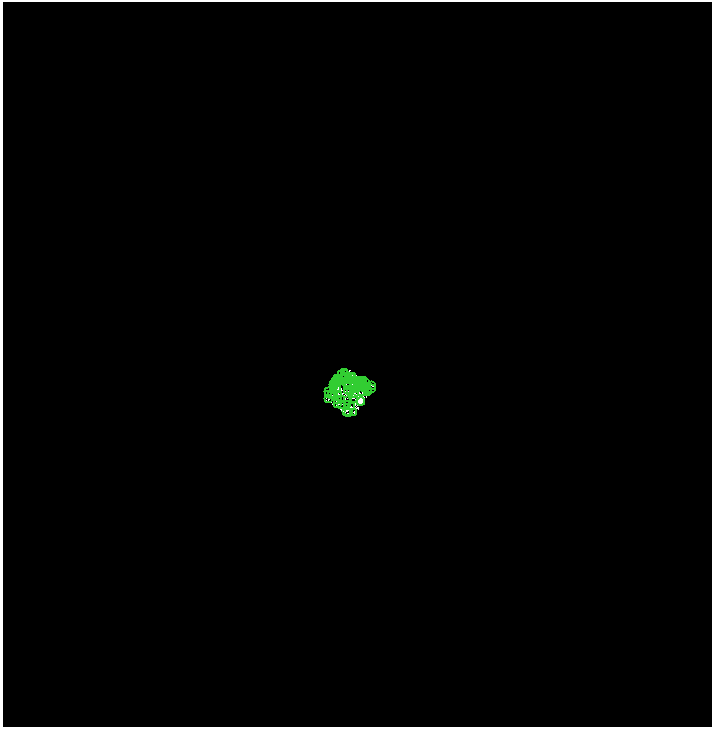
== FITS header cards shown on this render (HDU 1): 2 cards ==
NAXIS1  =                 1419
NAXIS2  =                 1450

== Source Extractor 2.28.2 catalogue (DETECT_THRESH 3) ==
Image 1419 x 1450 px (HDU 1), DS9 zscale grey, zoomed out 1/2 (1 PNG px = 2 x 2 image px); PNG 714 x 729 px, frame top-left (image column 2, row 1450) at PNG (3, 2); each listed source drawn as its Kron ellipse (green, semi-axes under 4 px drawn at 4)
Background 0.696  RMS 1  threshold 3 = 3 sigma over >= 5 px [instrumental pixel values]
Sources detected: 68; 11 cannot appear on this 1/2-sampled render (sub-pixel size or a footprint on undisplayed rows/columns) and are neither listed nor drawn; the other 57 listed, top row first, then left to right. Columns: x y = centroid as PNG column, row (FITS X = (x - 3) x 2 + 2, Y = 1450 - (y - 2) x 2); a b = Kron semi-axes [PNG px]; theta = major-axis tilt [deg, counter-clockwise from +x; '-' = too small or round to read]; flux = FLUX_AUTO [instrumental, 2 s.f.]
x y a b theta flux
345 373 2 1 - 31
342 374 3 2 - 7.6
345 374 4 1 - 13
352 376 3 1 - 51
338 378 2 2 - 140
344 378 2 1 - 38
345 378 3 1 - 65
353 378 2 1 - 59
339 380 2 1 - 57
360 380 2 1 - 85
336 381 2 1 - 96
338 381 4 1 - 150
351 381 4 1 - 110
356 381 3 1 - 12
364 381 2 1 - 38
347 382 3 1 - 69
365 382 3 1 - 20
362 383 2 1 - 48
337 384 2 1 - 47
357 384 3 2 - 61
334 385 2 1 - 70
364 385 2 1 - 67
372 385 4 1 - 140
335 386 2 1 - 23
348 386 2 1 - 48
367 386 3 1 - 58
354 387 2 1 - 32
357 388 2 1 - 57
365 388 2 1 - 72
333 389 2 1 - 22
351 389 3 2 - 130
371 389 2 1 - 100
338 390 3 1 - 51
347 390 2 1 - 68
367 390 3 2 - 68
362 391 2 1 - 69
367 391 2 1 - 24
329 392 2 1 - 70
351 393 3 2 - 81
354 394 2 1 - 67
328 395 2 1 - 74
338 395 2 1 - 62
331 396 2 1 - 65
335 396 2 1 - 69
328 399 2 1 - 56
354 399 2 1 - 75
337 400 4 2 - 65
341 400 2 1 - 63
348 401 2 1 - 100
361 401 4 3 - 42000
338 404 2 1 - 42
341 404 2 1 - 53
348 404 2 1 - 62
351 407 2 2 - 36
347 411 3 1 - 28
349 412 2 1 - 42
354 412 2 2 - 49
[11 sub-pixel or undisplayed-footprint detections neither listed nor drawn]